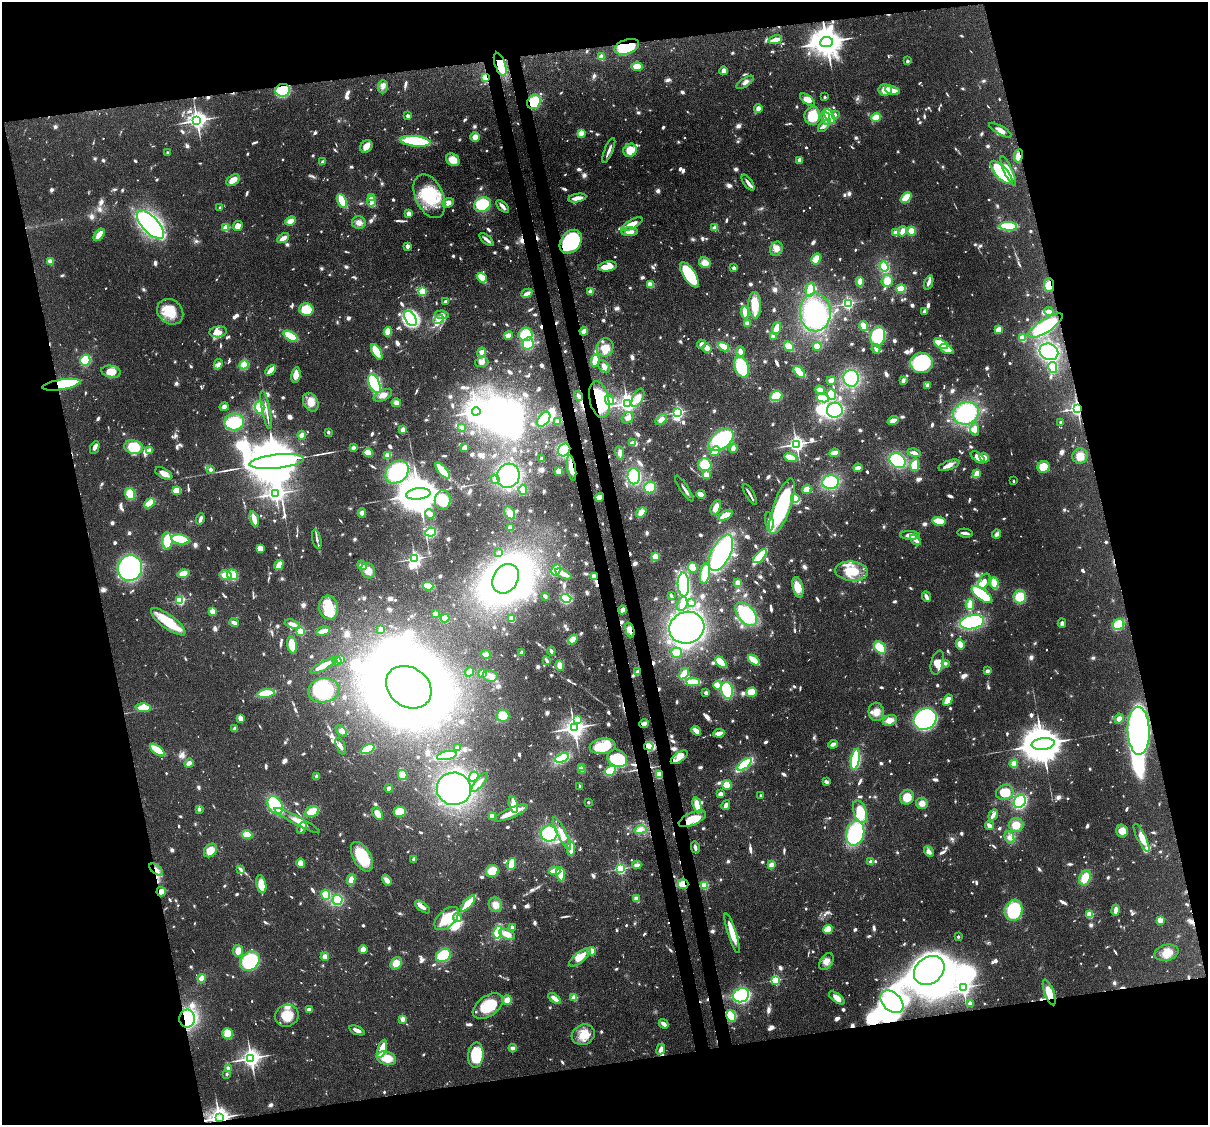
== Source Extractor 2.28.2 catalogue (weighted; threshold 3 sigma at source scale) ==
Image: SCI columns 90-4912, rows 155-4645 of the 5000 x 4911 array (HDU 1 of 3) = the unmasked area's bounding box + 8 px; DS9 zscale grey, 4 x 4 block average (1 PNG px = mean of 4 x 4 image px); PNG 1210 x 1127 px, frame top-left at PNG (2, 2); each listed source drawn as its Kron ellipse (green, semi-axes under 4 px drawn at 4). Shown black and unused: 28% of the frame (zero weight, under 3 of 4 exposures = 7% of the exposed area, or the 3 px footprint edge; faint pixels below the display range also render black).
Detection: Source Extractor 2.28.2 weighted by HDU 2 'WHT'. Background 0.0986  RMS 0.0041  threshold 0.0184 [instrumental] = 3 sigma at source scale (4.5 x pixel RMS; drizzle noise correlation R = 1.50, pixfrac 1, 0.05/0.05 arcsec/px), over >= 5 px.
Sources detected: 1667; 22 too faint to see at this stretch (4 x 4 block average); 52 inside a brighter object's white glare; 11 cosmic-ray / hot-pixel residue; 2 long thin detections or spike segments (spike, bleed or trail) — neither listed nor drawn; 15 coinciding with a brighter row at this scale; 104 inside a brighter listed object's ellipse — not listed separately; of the other 1461, all 500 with FLUX_AUTO >= 10.3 (the completeness limit of this list) listed and drawn (961 fainter detections not listed), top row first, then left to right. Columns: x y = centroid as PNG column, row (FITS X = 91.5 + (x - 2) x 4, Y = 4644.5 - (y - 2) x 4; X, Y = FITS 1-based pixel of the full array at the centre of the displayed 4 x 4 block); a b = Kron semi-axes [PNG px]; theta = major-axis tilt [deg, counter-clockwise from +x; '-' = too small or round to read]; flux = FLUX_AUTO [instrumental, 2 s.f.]
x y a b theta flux
775 40 7 2 16 32
826 42 6 5 - 6500
627 47 13 7 19 130
601 57 2 2 - 100
907 61 2 2 - 22
500 64 12 5 -70 120
637 66 6 4 0 35
724 71 4 3 - 16
486 78 2 2 - 260
745 82 10 4 33 12
383 87 7 5 88 11
282 90 7 6 - 140
885 90 6 5 - 34
892 90 7 3 -16 31
825 97 2 2 - 15
808 100 8 4 -37 26
534 102 7 6 - 79
758 108 4 3 - 17
835 114 2 2 - 14
408 116 2 2 - 40
812 116 9 8 - 76
830 116 8 3 -60 160
876 117 5 4 - 33
826 118 7 4 -77 17
197 120 4 3 - 1700
824 126 7 3 47 16
1000 130 12 3 -28 15
581 133 2 2 - 120
475 137 4 4 - 20
415 141 15 5 -6 180
366 147 7 5 50 22
609 150 13 2 68 12
630 150 7 6 - 43
168 153 2 2 - 24
1018 156 7 4 81 28
453 160 7 6 - 33
800 160 2 2 - 63
323 162 3 2 - 13
1008 171 16 3 -65 29
1001 172 15 6 -48 240
233 180 7 5 36 23
748 183 9 2 -54 14
429 196 23 14 -65 150
906 197 6 3 44 53
372 198 2 2 - 90
577 198 9 3 9 27
342 201 7 3 -65 85
371 201 5 3 - 13
448 203 6 4 20 18
482 205 9 7 29 130
503 206 8 3 -48 12
220 208 2 2 - 16
409 213 2 2 - 68
291 221 5 4 - 25
359 223 7 6 - 16
150 224 18 8 -47 550
632 224 12 4 28 27
238 226 5 4 - 24
1008 226 9 4 -3 130
226 228 2 2 - 110
715 228 2 2 - 78
902 231 5 3 - 20
911 231 4 3 - 36
629 232 8 3 0 16
896 233 3 3 - 16
99 235 7 3 54 47
283 238 6 3 32 21
487 240 9 3 -40 12
571 242 13 9 51 300
407 246 2 2 - 49
776 249 7 6 - 17
816 259 6 4 61 32
50 261 2 2 - 110
705 263 6 5 - 26
607 266 9 5 10 54
884 267 5 4 - 71
734 268 2 2 - 39
689 275 14 6 -57 190
482 278 5 3 - 55
887 281 6 5 - 30
860 282 4 2 - 35
929 283 7 3 69 12
650 285 4 3 - 30
1049 285 7 5 -88 28
901 288 5 3 - 86
810 289 7 3 78 55
422 292 2 2 - 240
591 292 2 2 - 65
527 293 6 3 26 18
446 302 3 2 - 11
848 303 2 2 - 500
755 305 13 6 -89 55
306 309 7 6 - 95
924 311 4 2 - 12
1049 311 5 2 - 13
170 312 14 11 -42 68
745 312 6 2 -85 42
815 312 19 15 -89 320
442 315 7 4 -8 11
410 318 8 5 -57 150
439 320 5 3 - 13
747 323 3 3 - 19
864 326 5 2 - 58
1045 326 20 6 33 140
777 328 6 3 68 42
999 330 4 3 - 27
584 331 4 3 - 21
218 332 9 5 8 17
388 332 5 3 - 39
526 334 7 6 - 100
509 335 4 4 - 18
291 336 8 4 -32 88
773 336 3 2 - 17
878 336 10 7 77 150
1022 338 2 2 - 140
528 344 6 5 - 85
701 344 4 3 - 13
941 344 8 3 -27 70
789 346 5 2 - 76
817 346 4 4 - 29
724 347 6 3 -30 37
605 348 9 8 - 44
707 348 5 4 - 22
876 349 5 2 - 13
947 349 7 3 -26 51
377 352 9 4 -60 55
482 352 4 4 - 16
741 352 5 3 - 13
1049 352 9 8 - 230
85 360 5 5 - 80
595 361 6 3 82 49
482 362 7 5 13 13
922 363 11 10 - 180
218 364 5 3 - 12
244 365 5 4 - 53
604 366 7 5 -46 12
741 367 11 7 -69 140
1053 367 5 4 - 55
270 370 6 2 48 42
111 372 10 6 -11 40
799 372 7 3 -49 82
296 375 8 4 81 29
851 378 8 7 - 170
831 380 4 3 - 13
903 381 4 2 - 12
374 384 10 5 -64 230
61 385 19 5 9 190
927 386 4 2 - 15
820 390 5 3 - 19
383 395 10 5 26 18
832 395 5 4 - 54
578 396 5 2 - 11
776 396 6 5 - 61
638 398 10 5 63 40
823 398 6 3 -11 68
599 399 18 9 -77 190
609 400 5 3 - 22
311 402 10 7 -62 33
396 403 4 4 - 14
627 403 3 3 - 1700
224 407 5 4 - 11
260 407 6 4 -89 81
1077 408 2 2 - 1000
266 410 19 2 -79 13
835 410 8 7 - 180
476 411 4 3 - 2000
678 412 2 2 - 560
966 413 13 11 19 210
628 418 6 5 - 12
544 419 8 5 54 86
661 419 7 4 44 16
558 421 4 3 - 18
893 421 5 3 - 19
234 422 10 8 5 110
1060 422 2 2 - 11
462 428 3 2 - 14
975 429 6 3 -88 17
402 430 4 3 - 19
328 432 2 2 - 19
302 435 4 3 - 18
721 440 14 9 38 230
632 443 4 3 - 14
796 444 3 3 - 1200
134 447 9 6 -11 82
354 447 3 3 - 11
95 448 7 3 66 16
465 448 3 3 - 24
733 448 4 3 - 13
150 450 2 2 - 40
564 450 7 5 51 120
715 451 5 2 - 66
368 453 5 4 - 39
620 453 7 4 -81 11
834 453 5 3 - 36
914 453 6 3 -13 13
388 455 4 3 - 47
1080 456 8 7 - 29
978 457 8 4 -38 19
790 458 6 3 -19 47
984 458 5 3 - 19
542 459 3 2 - 10
277 461 27 7 6 38000
898 461 8 7 - 170
705 465 7 6 - 73
915 465 6 4 76 49
949 465 11 4 20 15
1043 467 6 5 - 46
571 468 13 3 -80 56
858 468 4 3 - 20
211 469 2 2 - 26
443 471 10 4 -49 74
559 471 4 3 - 27
397 472 13 10 43 200
164 473 9 5 -29 18
977 474 4 2 - 46
706 475 2 2 - 93
508 476 12 11 - 370
634 476 8 6 -89 170
495 479 4 4 - 12
1013 481 2 2 - 11
831 482 8 6 9 140
650 487 6 5 - 59
684 489 15 2 -56 12
807 489 5 4 - 28
523 490 5 3 - 50
177 491 4 3 - 49
130 494 6 5 - 59
275 494 3 3 - 1400
418 494 12 5 7 16000
701 494 5 3 - 27
750 494 12 2 -59 14
600 497 4 3 - 36
795 498 4 4 - 41
443 500 10 8 84 84
150 503 6 3 45 64
782 506 29 8 70 330
716 507 8 4 66 24
641 512 6 4 40 26
362 513 4 4 - 11
510 513 7 5 -58 23
430 514 5 2 - 42
725 515 8 3 27 38
200 519 5 2 - 12
254 519 8 2 -76 39
769 521 9 4 -80 14
939 521 6 3 -11 63
510 528 3 3 - 17
431 532 5 4 - 91
965 533 8 2 -9 13
997 534 4 3 - 11
910 535 10 4 -1 19
180 539 9 5 -9 110
317 539 10 2 -77 11
916 540 6 3 -40 15
167 541 8 5 -87 77
260 548 4 3 - 35
499 553 2 2 - 10
721 553 20 9 63 350
655 556 3 3 - 30
760 556 8 3 47 140
415 558 2 2 - 820
279 565 5 2 - 53
362 565 5 4 - 14
130 568 13 12 - 420
693 568 5 4 - 37
556 570 6 3 60 84
368 571 8 6 -63 28
851 571 16 9 -5 75
183 574 6 4 15 32
564 574 9 2 -25 27
705 574 10 5 81 53
225 575 6 4 -12 39
233 575 5 5 - 79
594 577 2 2 - 140
505 579 16 12 58 480
984 581 8 5 60 19
738 582 3 3 - 12
994 583 6 3 -83 84
683 585 12 6 -87 330
428 586 5 3 - 74
798 587 10 5 -78 41
982 595 12 5 -37 180
545 596 3 2 - 11
671 596 3 2 - 11
926 597 5 3 - 12
1020 597 7 6 - 57
566 598 5 4 - 110
180 600 2 2 - 320
692 603 2 2 - 39
682 604 7 5 72 14
970 605 5 2 - 60
329 608 12 9 -80 48
622 610 4 3 - 18
213 611 2 2 - 130
435 614 2 2 - 55
746 614 14 8 -50 170
445 618 4 3 - 55
512 619 3 3 - 34
168 622 20 7 -36 96
972 622 12 7 11 310
234 623 5 2 - 17
1062 623 5 3 - 11
292 624 8 3 -16 17
1118 624 6 5 - 80
687 628 18 15 20 590
381 630 4 2 - 13
630 630 7 4 -72 20
300 631 2 2 - 210
323 631 7 3 14 23
573 640 5 4 - 17
960 644 5 4 - 23
292 645 9 5 -80 51
880 648 7 5 -47 58
551 651 4 2 - 12
521 653 2 2 - 18
676 653 5 5 - 39
486 654 5 3 - 24
340 659 2 2 - 61
754 660 6 2 -36 88
337 661 5 3 - 19
547 661 2 2 - 11
721 662 6 3 -43 84
937 663 12 6 76 23
946 663 2 2 - 14
560 665 5 4 - 22
323 666 14 3 29 48
987 671 2 2 - 14
470 672 5 4 - 19
638 672 3 2 - 22
483 674 4 3 - 40
684 674 6 3 56 39
490 676 7 6 - 20
693 682 7 3 -2 68
717 685 4 3 - 44
409 687 24 19 -36 4100
324 690 16 12 8 140
727 690 8 5 -75 110
752 692 5 4 - 47
266 693 9 4 8 91
706 693 2 2 - 44
948 700 6 4 61 29
143 708 8 4 -2 53
876 712 9 7 -86 23
503 716 6 6 - 41
241 718 3 2 - 32
578 719 2 2 - 35
925 719 12 10 33 720
1119 719 5 4 - 20
890 720 7 5 26 25
644 724 4 3 - 18
574 728 4 3 - 2300
235 729 3 3 - 10
341 731 7 4 -44 11
696 731 5 2 - 25
1139 731 24 11 -88 710
719 733 6 2 8 25
833 744 5 3 - 11
1043 744 11 5 7 14000
341 746 9 2 -66 13
603 746 13 7 7 67
649 746 5 4 - 83
458 748 3 2 - 20
368 749 7 3 23 99
157 750 8 3 -38 87
447 755 10 3 11 140
679 757 9 5 35 23
562 758 7 3 19 140
617 758 10 8 -30 84
855 759 10 4 81 190
189 763 5 3 - 13
744 764 8 3 40 180
1014 764 4 3 - 44
581 768 2 2 - 76
582 770 4 2 - 17
610 771 6 4 32 90
659 774 4 4 - 37
403 775 5 4 - 19
317 776 2 2 - 32
474 777 5 4 - 22
826 782 3 3 - 11
479 783 11 2 51 11
727 785 5 4 - 45
579 786 2 2 - 11
389 788 4 4 - 12
454 789 17 16 - 400
1005 792 9 7 17 59
721 794 3 2 - 23
761 795 2 2 - 14
907 797 7 6 - 47
1020 801 7 5 57 220
588 802 2 2 - 16
922 803 6 5 - 20
513 804 8 4 -76 72
275 805 10 7 -58 94
697 805 8 3 -75 61
726 805 5 3 - 15
199 809 2 2 - 29
312 811 7 5 28 42
400 812 6 5 - 47
860 812 11 6 -71 81
377 813 6 4 -54 26
511 813 18 5 23 35
993 815 6 2 55 20
492 816 4 3 - 29
692 819 15 6 24 56
297 821 25 4 -28 34
1016 825 7 7 - 37
989 826 4 2 - 19
302 828 6 2 65 11
640 830 6 4 10 18
1122 831 6 5 - 27
562 833 18 4 -63 32
855 833 12 9 77 210
549 834 8 8 - 150
247 835 5 4 - 32
1009 837 6 4 -65 12
1141 838 15 4 -63 36
695 847 6 2 -77 11
571 848 7 4 -88 49
210 851 7 5 50 32
929 851 6 4 -46 11
362 857 16 8 -60 120
414 859 2 2 - 14
871 862 2 2 - 57
301 863 5 4 - 24
511 864 6 3 71 57
637 865 4 3 - 13
771 865 4 3 - 15
156 869 8 3 -38 12
240 869 3 2 - 13
620 869 2 2 - 460
492 871 6 6 - 56
555 871 5 2 - 48
561 874 7 3 -80 71
1085 878 8 5 68 49
351 879 5 4 - 19
387 880 6 3 -55 18
261 884 9 5 -79 44
683 884 5 5 - 30
704 885 2 2 - 230
161 892 5 4 - 20
326 895 5 3 - 58
636 899 4 3 - 11
337 900 5 5 - 78
468 903 10 3 50 87
495 905 7 6 - 21
422 907 9 3 -37 17
1014 910 11 8 74 180
1116 910 5 2 - 18
1090 914 2 2 - 180
447 918 15 8 42 79
457 918 4 4 - 14
1160 920 2 2 - 100
512 927 2 2 - 24
828 929 5 4 - 49
498 932 6 4 76 79
732 933 21 3 -72 70
507 934 8 4 -24 31
958 937 2 2 - 16
363 949 4 3 - 19
238 951 6 5 - 22
592 951 4 4 - 28
1166 953 12 8 13 34
443 955 8 6 32 110
325 957 4 4 - 16
580 957 13 5 38 36
250 961 11 8 46 180
826 961 9 6 58 19
396 963 7 5 53 33
929 970 16 13 38 1700
202 978 4 3 - 39
775 980 2 2 - 340
963 987 3 3 - 1100
1049 992 13 5 -70 39
741 995 8 7 - 490
555 998 7 3 -35 25
574 998 2 2 - 120
837 998 9 4 -37 24
507 1000 5 5 - 24
892 1002 13 9 -43 170
970 1003 2 2 - 66
488 1006 17 10 35 95
309 1010 4 2 - 21
287 1016 12 11 - 49
731 1016 6 5 - 110
187 1018 9 8 - 250
403 1019 2 2 - 75
664 1024 5 2 - 17
357 1030 8 3 -21 16
228 1033 5 5 - 55
583 1035 12 10 27 43
513 1048 4 3 - 11
382 1049 9 3 71 55
661 1049 5 3 - 13
476 1055 12 7 84 110
251 1058 3 3 - 1700
386 1058 10 6 -13 54
229 1068 2 2 - 15
227 1074 2 2 - 15
219 1118 3 3 - 2300
Overlapping masked pixels (flux is a lower limit): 31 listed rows (the first 20) at x y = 826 42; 627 47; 500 64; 486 78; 282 90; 534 102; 1018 156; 571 242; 1049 285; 584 331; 61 385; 599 399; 1077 408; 564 450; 571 468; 600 497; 594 577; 630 630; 638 672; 644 724